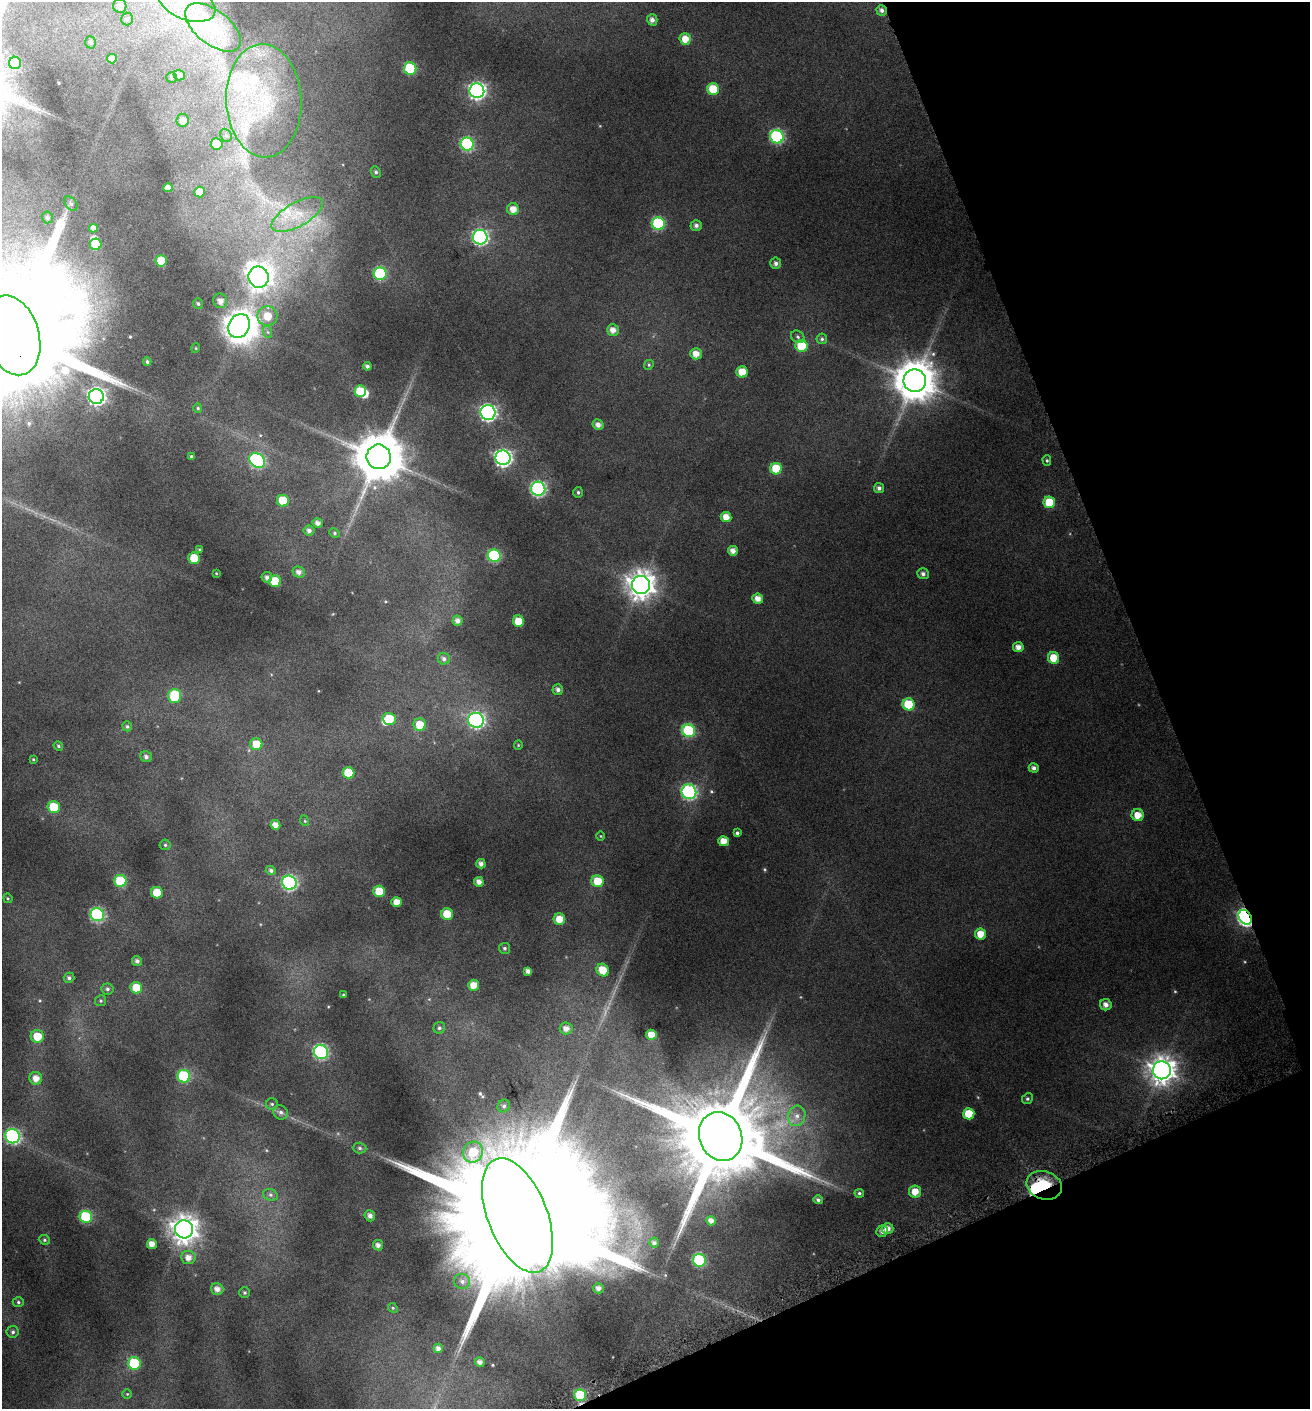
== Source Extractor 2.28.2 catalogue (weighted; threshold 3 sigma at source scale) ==
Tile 12 of 4 x 4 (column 4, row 3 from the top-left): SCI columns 4090-5397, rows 1411-2817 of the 5492 x 5671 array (HDU 1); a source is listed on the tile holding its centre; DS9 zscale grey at full resolution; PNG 1312 x 1411 px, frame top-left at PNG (2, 2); each listed source drawn as its Kron ellipse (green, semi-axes under 4 px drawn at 4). Shown black and unused: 19% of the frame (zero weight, under 4 of 8 exposures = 2% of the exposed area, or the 3 px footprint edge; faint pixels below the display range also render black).
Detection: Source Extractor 2.28.2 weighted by HDU 2 'WHT'; one run over the whole footprint, this tile lists its part. Background 0.0951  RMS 0.0097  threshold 0.0395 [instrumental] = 3 sigma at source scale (4.09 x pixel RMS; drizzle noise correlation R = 1.36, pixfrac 0.8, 0.0396/0.0396 arcsec/px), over >= 5 px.
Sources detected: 199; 2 too faint to see at this stretch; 6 inside a brighter object's white glare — neither listed nor drawn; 3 inside a brighter listed object's ellipse — not listed separately; the other 188 listed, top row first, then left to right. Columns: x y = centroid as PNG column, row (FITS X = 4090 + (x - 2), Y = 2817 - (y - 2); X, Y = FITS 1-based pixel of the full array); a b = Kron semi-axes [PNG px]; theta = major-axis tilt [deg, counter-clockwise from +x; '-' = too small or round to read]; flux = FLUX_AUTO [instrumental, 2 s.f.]
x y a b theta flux
186 2 30 17 -23 32
120 6 7 6 - 3.3
882 10 5 5 - 2.8
127 19 6 5 - 2.1
652 20 6 5 - 3.7
213 27 33 17 -38 38
685 39 6 5 - 11
91 42 6 5 - 1.5
112 59 5 5 - 5.5
15 63 6 6 - 27
410 69 6 6 - 54
179 75 5 5 - 3.9
172 77 5 5 - 1.7
713 89 6 6 - 28
477 91 7 7 - 280
264 101 57 37 -88 110
183 120 6 6 - 5.7
226 135 7 5 -67 2.1
777 137 7 6 - 120
217 144 6 6 - 19
467 144 6 6 - 99
376 172 6 5 - 1.8
168 188 4 4 - 5.5
199 192 5 5 - 11
71 204 8 5 -53 1.9
513 209 6 6 - 7.8
297 214 28 12 29 22
47 217 6 5 - 2.2
658 224 6 6 - 78
696 225 5 5 - 3
94 228 4 4 - 3.5
480 237 7 7 - 190
96 244 6 6 - 21
161 261 5 5 - 21
776 263 5 5 - 2.8
380 274 6 6 - 75
259 277 11 10 - 720
220 301 7 7 - 5.4
198 304 5 5 - 1.7
267 316 10 10 - 14
239 326 12 10 62 850
613 330 6 6 - 6
268 332 6 4 -70 1.6
12 335 41 27 -73 41000
798 337 7 5 -34 2
822 339 5 5 - 1.7
802 346 6 6 - 30
196 348 5 3 - 0.67
696 354 6 5 - 7.3
147 362 4 4 - 1.4
649 365 5 4 - 1.2
367 366 4 4 - 2.4
742 372 6 5 - 15
915 381 11 11 - 2600
360 391 6 5 - 20
96 396 7 7 - 290
198 408 5 4 - 0.99
488 413 7 7 - 240
598 425 6 5 - 4.7
191 456 4 4 - 1.3
379 457 12 12 - 4300
503 458 7 7 - 290
257 460 8 6 -40 130
1047 461 5 4 - 1.2
776 469 6 5 - 23
879 488 5 5 - 2.6
538 489 7 7 - 170
578 492 5 4 - 1.4
283 501 6 6 - 25
1049 502 6 5 - 22
726 517 5 5 - 8.2
318 523 5 4 - 3.6
309 531 5 5 - 3.2
334 533 5 4 - 1.3
199 550 3 3 - 1
733 551 5 5 - 5
494 556 6 6 - 82
194 558 5 5 - 21
299 572 6 5 - 3.9
216 573 4 3 - 0.6
923 574 6 5 - 2.7
267 577 5 5 - 2.9
275 581 6 6 - 25
641 585 9 9 - 1000
758 599 5 5 - 6.7
457 621 5 5 - 3.9
518 621 5 5 - 15
1018 647 5 5 - 5.4
1054 658 6 5 - 17
444 659 6 5 - 2.4
558 690 5 5 - 3
175 696 7 6 - 37
908 704 6 6 - 32
389 719 7 6 - 22
476 720 8 7 - 190
420 725 6 6 - 15
127 726 5 4 - 1.5
689 731 6 6 - 72
256 744 6 6 - 15
518 745 4 4 - 0.86
58 746 5 4 - 1.2
146 757 6 5 - 2.9
33 759 4 3 - 0.83
1034 768 5 4 - 3
348 773 6 5 - 24
689 792 7 7 - 160
54 807 6 6 - 26
1138 815 6 6 - 10
305 821 5 3 - 0.81
275 825 5 4 - 6.3
737 833 4 4 - 1.7
601 836 5 3 - 0.73
723 841 5 5 - 9
165 845 5 5 - 1.4
481 864 5 4 - 3.5
271 870 5 4 - 2.4
120 881 6 6 - 46
598 881 6 6 - 18
479 882 5 4 - 4.8
289 883 7 7 - 150
379 891 6 5 - 19
157 893 6 5 - 21
8 898 5 4 - 1
397 902 5 5 - 8.4
447 914 6 6 - 17
97 915 7 6 - 120
1245 917 8 6 -56 270
559 919 6 5 - 13
980 934 5 5 - 11
505 948 5 5 - 1.7
137 961 5 4 - 3
603 970 7 5 -45 16
528 971 4 4 - 3.6
69 978 5 5 - 2.2
473 985 5 5 - 9.7
136 988 6 5 - 17
107 989 6 5 - 1.9
343 995 4 3 - 0.98
101 1001 5 5 - 1.4
1106 1005 6 5 - 4.6
439 1028 6 5 - 1.9
566 1028 6 6 - 5.6
651 1035 5 5 - 9.2
37 1036 6 6 - 16
321 1052 7 7 - 130
1162 1070 9 9 - 940
184 1076 6 6 - 61
36 1078 6 6 - 7.7
1027 1099 5 5 - 1.6
272 1104 6 6 - 1.5
504 1106 6 6 - 2.3
281 1112 8 7 - 2.9
969 1114 5 5 - 19
797 1116 10 8 74 6.4
13 1136 7 7 - 160
721 1136 25 21 -68 18000
360 1148 7 5 -3 1.9
473 1152 10 9 - 20
1044 1185 18 14 -18 190
915 1192 6 6 - 10
859 1193 4 4 - 1.5
270 1195 7 5 -21 2.3
818 1200 4 4 - 2.1
517 1215 60 29 -68 73000
370 1216 6 5 - 4
86 1217 6 6 - 63
711 1221 5 4 - 4.6
184 1229 9 9 - 870
887 1229 6 5 - 6
882 1231 6 5 - 3.3
44 1240 6 4 -22 1.3
654 1243 5 5 - 2
152 1244 5 5 - 6.9
378 1245 5 5 - 4.1
188 1257 7 6 - 6.3
699 1260 6 6 - 83
462 1281 8 7 - 3.8
598 1288 5 5 - 3.9
217 1289 6 6 - 5.3
245 1293 5 5 - 1.5
18 1302 5 5 - 1.5
393 1308 5 4 - 1.2
13 1332 6 6 - 2
438 1348 4 4 - 3.6
480 1362 5 4 - 3.9
134 1363 6 6 - 51
127 1394 4 4 - 0.9
580 1395 6 6 - 44
Overlapping masked pixels (flux is a lower limit): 6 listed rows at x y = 882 10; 12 335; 1245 917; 1044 1185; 517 1215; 580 1395
Isophote crosses this tile's border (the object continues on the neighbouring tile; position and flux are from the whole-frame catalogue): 2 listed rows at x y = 186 2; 12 335